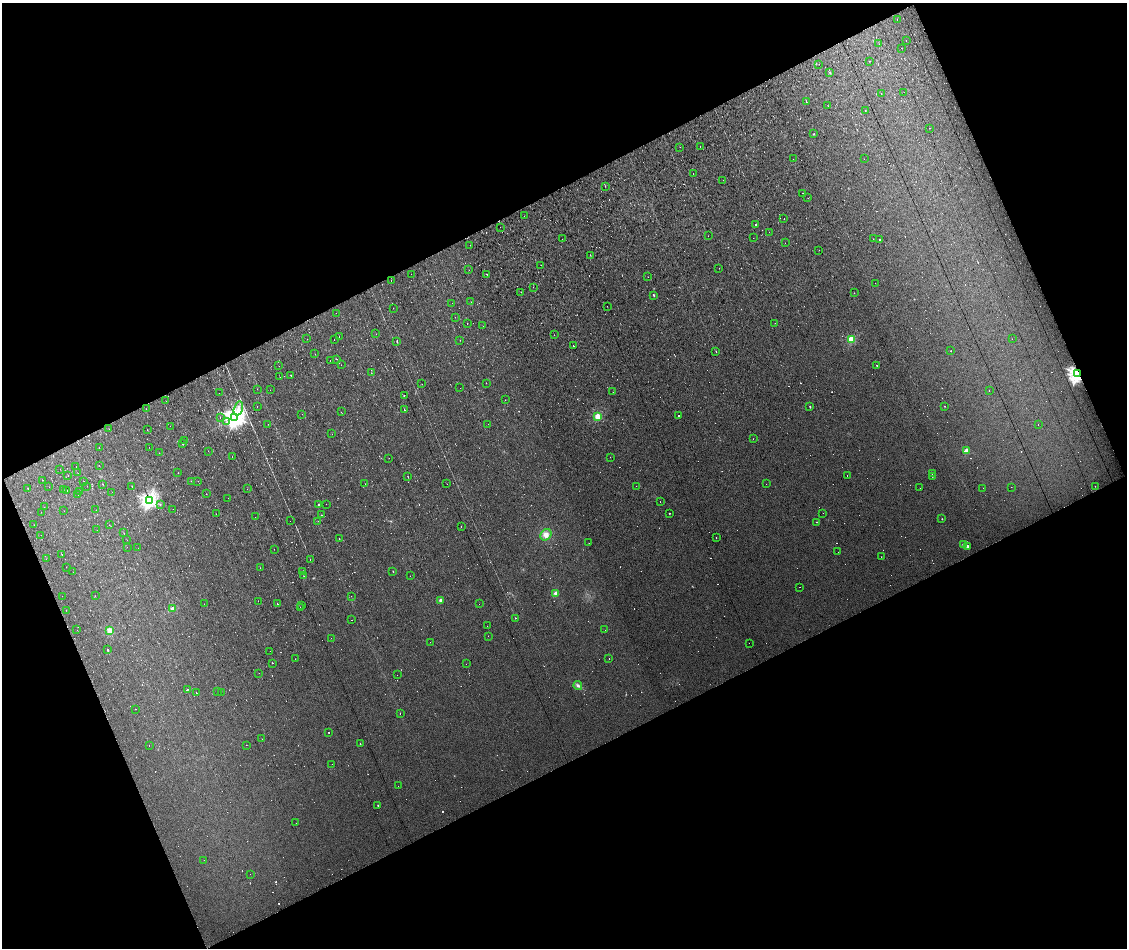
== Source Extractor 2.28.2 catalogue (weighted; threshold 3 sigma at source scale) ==
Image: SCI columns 120-4617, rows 1-3784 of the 4706 x 3784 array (HDU 1 of 3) = the unmasked area's bounding box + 8 px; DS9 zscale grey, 4 x 4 block average (1 PNG px = mean of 4 x 4 image px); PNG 1129 x 950 px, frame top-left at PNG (2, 3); each listed source drawn as its Kron ellipse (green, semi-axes under 4 px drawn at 4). Shown black and unused: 50% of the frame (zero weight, under 7 of 13 exposures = <1% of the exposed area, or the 3 px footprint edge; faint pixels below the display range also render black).
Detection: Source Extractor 2.28.2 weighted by HDU 2 'WHT'. Background 0.00971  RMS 0.0059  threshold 0.0243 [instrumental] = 3 sigma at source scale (4.09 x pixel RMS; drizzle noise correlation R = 1.36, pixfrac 0.8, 0.0396/0.0396 arcsec/px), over >= 5 px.
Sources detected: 545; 50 too faint to see at this stretch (4 x 4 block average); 241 cosmic-ray / hot-pixel residue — neither listed nor drawn; the other 254 listed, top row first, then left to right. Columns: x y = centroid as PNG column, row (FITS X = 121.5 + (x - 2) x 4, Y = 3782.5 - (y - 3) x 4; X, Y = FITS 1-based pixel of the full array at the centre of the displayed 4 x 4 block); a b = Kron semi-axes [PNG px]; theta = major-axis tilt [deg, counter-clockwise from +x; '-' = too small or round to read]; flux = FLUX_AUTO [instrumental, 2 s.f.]
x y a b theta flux
897 19 2 2 - 5.3
906 41 2 2 - 1.1
879 44 2 2 - 0.48
901 48 2 2 - 0.51
869 61 2 2 - 0.68
819 64 2 2 - 55
830 72 2 2 - 4.2
904 92 2 2 - 0.52
881 94 2 2 - 5.3
806 101 2 2 - 3.3
828 106 2 2 - 0.71
865 110 2 2 - 1.1
930 128 2 2 - 1.4
814 134 2 2 - 1.1
680 147 2 2 - 0.72
700 147 2 2 - 0.54
793 159 2 2 - 0.39
864 159 2 2 - 0.6
693 174 2 2 - 0.76
723 180 2 2 - 0.54
605 186 2 2 - 1.6
803 194 2 2 - 8.7
808 198 2 2 - 0.49
524 216 2 2 - 0.67
784 218 2 2 - 210
755 225 2 2 - 5.4
500 227 2 2 - 0.36
769 232 2 2 - 2.1
708 236 2 2 - 0.65
753 238 2 2 - 0.42
562 239 2 2 - 0.42
873 239 2 2 - 2.5
879 239 2 2 - 3.6
785 243 2 2 - 0.41
470 245 2 2 - 0.39
819 250 2 2 - 0.69
590 255 2 2 - 1.9
541 265 2 2 - 9.1
719 268 2 2 - 0.6
469 270 2 2 - 0.7
411 274 2 2 - 0.37
487 274 2 2 - 9
648 277 2 2 - 1.4
391 281 2 2 - 0.76
875 283 2 2 - 0.37
533 287 2 2 - 1
521 292 2 2 - 0.46
854 293 2 2 - 4.3
654 295 2 2 - 5.4
471 302 2 2 - 0.57
452 303 2 2 - 0.42
607 306 2 2 - 0.49
393 308 2 2 - 0.36
336 313 2 2 - 8.3
455 317 2 2 - 0.38
775 323 2 2 - 0.43
467 324 2 2 - 2.1
483 326 2 2 - 0.57
376 334 2 2 - 0.41
554 335 2 2 - 0.78
339 336 2 2 - 0.68
307 339 2 2 - 0.55
851 339 2 2 - 210
1012 339 2 2 - 0.77
334 340 2 2 - 1.7
460 340 2 2 - 0.81
397 341 2 2 - 3.9
573 346 2 2 - 1
951 351 2 2 - 1.2
716 352 2 2 - 1.6
315 354 2 2 - 0.55
337 359 2 2 - 0.82
330 360 2 2 - 0.57
341 365 2 2 - 0.43
877 365 2 2 - 1.9
279 366 2 2 - 2.2
371 373 2 2 - 0.65
1077 373 3 2 - 1500
291 375 2 2 - 2
280 377 2 2 - 0.6
486 383 2 2 - 1
422 384 2 2 - 0.52
460 388 2 2 - 3.4
257 389 2 2 - 0.69
270 390 2 2 - 0.48
989 390 2 2 - 0.61
613 392 2 2 - 0.53
219 393 2 2 - 0.43
404 395 2 2 - 1.8
505 400 2 2 - 0.57
166 401 2 2 - 0.39
945 406 2 2 - 1.8
257 407 2 2 - 1.1
810 407 2 2 - 3.1
238 408 7 3 74 12
146 409 2 2 - 0.56
404 410 2 2 - 2.7
341 412 2 2 - 0.53
302 414 2 2 - 0.57
598 416 2 2 - 180
679 416 2 2 - 1.8
220 417 2 2 - 1.3
235 418 3 3 - 2000
226 422 3 2 - 3.6
268 424 2 2 - 0.45
488 424 2 2 - 0.83
1038 425 2 2 - 0.6
170 426 2 2 - 1.7
109 429 2 2 - 0.46
147 430 2 2 - 0.58
332 434 2 2 - 0.5
753 439 2 2 - 3.2
184 440 2 2 - 0.34
182 443 2 2 - 5.1
99 447 2 2 - 0.44
149 447 2 2 - 0.5
208 451 2 2 - 0.83
966 451 2 2 - 89
159 453 2 2 - 0.59
232 457 2 2 - 1.7
610 457 2 2 - 0.88
389 458 2 2 - 0.42
99 465 2 2 - 0.51
76 466 2 2 - 0.41
60 469 2 2 - 0.46
77 473 2 2 - 0.47
178 473 2 2 - 0.61
932 473 2 2 - 0.9
68 475 2 2 - 0.44
408 476 2 2 - 0.66
847 476 2 2 - 2.6
932 476 2 2 - 3.1
43 480 2 2 - 4.2
84 481 2 2 - 0.64
191 481 2 2 - 1.2
198 481 2 2 - 0.37
102 484 2 2 - 0.89
365 484 2 2 - 0.75
447 484 2 2 - 0.44
766 484 2 2 - 0.55
87 486 2 2 - 0.45
132 486 2 2 - 1.9
636 486 2 2 - 0.8
1095 486 2 2 - 1.4
49 487 2 2 - 0.45
1011 487 2 2 - 0.45
28 488 2 2 - 2.3
920 488 2 2 - 0.84
983 488 2 2 - 0.32
63 489 2 2 - 0.41
247 489 2 2 - 0.41
67 490 2 2 - 5.1
79 491 2 2 - 0.76
112 492 2 2 - 2.9
78 494 2 2 - 0.54
206 494 2 2 - 0.73
228 498 2 2 - 0.4
149 500 2 2 - 1200
660 502 2 2 - 0.63
160 504 2 2 - 3.5
326 504 2 2 - 0.36
318 505 2 2 - 2.8
44 507 2 2 - 0.46
173 509 2 2 - 10
96 510 2 2 - 0.52
64 511 2 2 - 0.5
41 512 2 2 - 0.42
669 513 2 2 - 2.3
823 513 2 2 - 0.54
216 514 2 2 - 0.78
321 515 2 2 - 0.74
255 517 2 2 - 0.58
942 519 2 2 - 3.2
290 521 2 2 - 0.33
318 521 2 2 - 0.87
817 522 2 2 - 0.97
34 524 2 2 - 0.45
109 525 2 2 - 0.62
461 527 2 2 - 0.84
97 530 2 2 - 0.4
124 533 2 2 - 0.77
41 535 2 2 - 1.3
546 535 6 5 - 16
716 537 2 2 - 1.4
339 539 2 2 - 4.6
127 540 2 2 - 0.42
589 543 2 2 - 0.72
964 545 2 2 - 36
967 546 2 2 - 22
127 547 2 2 - 0.31
138 548 2 2 - 0.46
274 549 2 2 - 0.57
838 552 2 2 - 0.6
62 555 2 2 - 1.7
881 557 2 2 - 1.4
46 559 2 2 - 0.35
310 560 2 2 - 1.2
66 567 2 2 - 0.97
260 568 2 2 - 0.42
303 571 2 2 - 1.1
393 571 2 2 - 2.5
73 572 2 2 - 0.36
304 576 2 2 - 0.68
410 576 2 2 - 3.3
800 587 2 2 - 2.3
555 593 4 3 - 6.7
62 596 2 2 - 0.47
95 596 2 2 - 3.1
351 596 2 2 - 0.49
441 600 2 2 - 33
258 601 2 2 - 1.4
204 604 2 2 - 0.4
277 604 2 2 - 10
479 604 2 2 - 0.37
302 605 2 2 - 0.37
300 607 2 2 - 0.54
172 609 3 3 - 9.2
66 610 2 2 - 0.53
516 618 2 2 - 6.8
351 620 2 2 - 6.4
487 626 2 2 - 0.47
77 630 2 2 - 0.37
605 630 2 2 - 0.34
110 631 2 2 - 120
488 636 2 2 - 0.52
331 638 2 2 - 1.3
430 642 2 2 - 0.6
749 643 2 2 - 0.66
108 650 2 2 - 5.1
270 651 2 2 - 5.6
295 659 2 2 - 0.48
609 659 2 2 - 2.2
272 663 2 2 - 0.71
466 664 2 2 - 0.49
259 673 2 2 - 1.3
397 675 2 2 - 0.92
578 686 4 2 - 6.1
187 689 2 2 - 20
218 691 2 2 - 0.76
221 692 2 2 - 0.58
196 693 2 2 - 0.84
135 709 2 2 - 0.69
400 714 2 2 - 0.74
328 732 2 2 - 29
262 739 2 2 - 2.6
360 744 2 2 - 1.7
246 745 2 2 - 0.67
149 746 2 2 - 1.5
332 764 2 2 - 0.41
398 786 2 2 - 0.44
378 805 2 2 - 2.3
296 823 2 2 - 0.31
204 860 2 2 - 0.43
250 874 2 2 - 0.38
Overlapping masked pixels (flux is a lower limit): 1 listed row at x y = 1077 373
Diffuse or blended objects may show on this block-average render without a row.